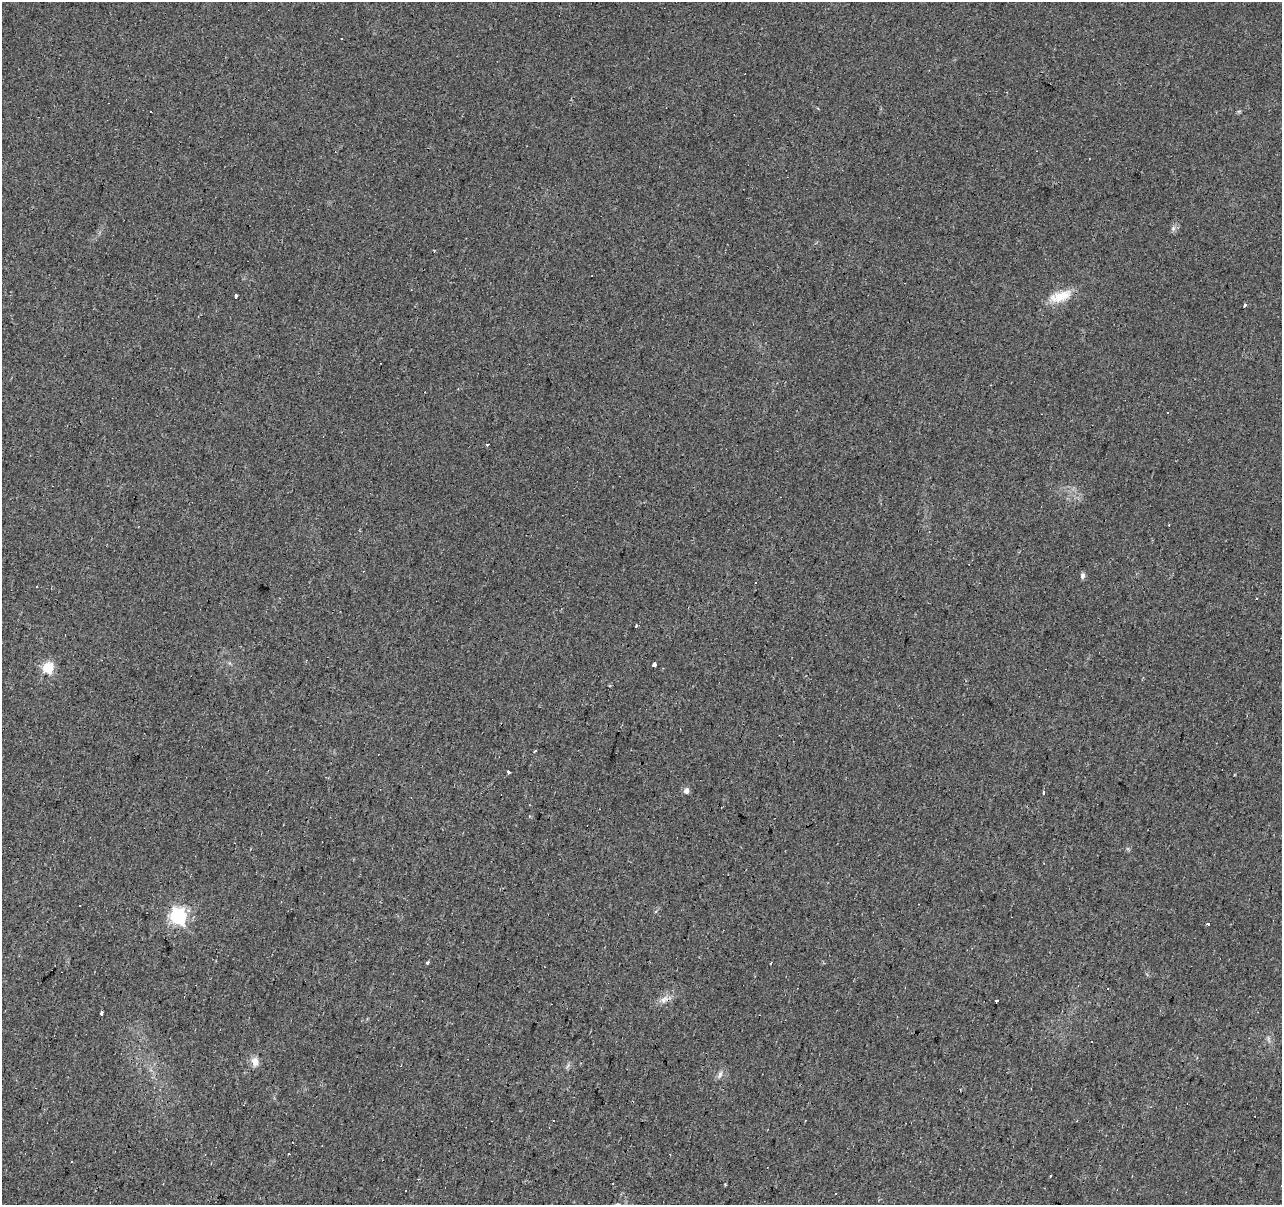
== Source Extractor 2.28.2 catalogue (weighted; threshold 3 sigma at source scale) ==
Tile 7 of 4 x 4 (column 3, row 2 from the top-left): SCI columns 2565-3844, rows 2685-3887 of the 5124 x 5307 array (HDU 1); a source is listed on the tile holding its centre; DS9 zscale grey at full resolution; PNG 1284 x 1207 px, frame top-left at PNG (2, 2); no overlay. Shown black and unused: <1% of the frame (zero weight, under 2 of 3 exposures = <1% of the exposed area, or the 3 px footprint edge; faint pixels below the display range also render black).
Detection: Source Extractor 2.28.2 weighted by HDU 2 'WHT'; one run over the whole footprint, this tile lists its part. Background 0.0329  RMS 0.0062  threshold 0.0278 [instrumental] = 3 sigma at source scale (4.5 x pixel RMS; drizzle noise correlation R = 1.50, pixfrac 1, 0.0396/0.0396 arcsec/px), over >= 5 px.
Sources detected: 42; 16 cosmic-ray / hot-pixel residue — not listed; the other 26 listed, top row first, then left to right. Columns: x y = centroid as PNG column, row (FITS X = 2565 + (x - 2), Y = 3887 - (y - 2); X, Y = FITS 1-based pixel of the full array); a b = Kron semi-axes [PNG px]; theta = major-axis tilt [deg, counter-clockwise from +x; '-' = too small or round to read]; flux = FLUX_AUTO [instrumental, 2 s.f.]
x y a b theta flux
342 38 3 3 - 1.3
1173 228 8 5 46 1.7
236 296 3 3 - 2.9
1060 296 28 14 19 13
1245 305 4 3 - 4.8
486 445 3 3 - 2
1083 575 8 5 89 1.7
636 626 3 3 - 1.4
654 665 3 3 - 31
48 667 6 5 - 39
610 686 3 3 - 1.1
508 772 3 3 - 4.5
686 791 6 5 - 2.8
1044 793 3 3 - 1.3
530 816 4 3 - 1
179 916 7 6 - 170
1208 924 3 3 - 11
427 962 3 3 - 4.7
663 1000 8 8 - 3
996 1001 4 4 - 2.1
102 1013 4 3 - 3.8
255 1062 11 8 -86 4.9
721 1073 8 4 -84 1.4
289 1154 3 2 - 0.61
1050 1175 3 3 - 1.2
836 1193 3 3 - 1.3
Overlapping masked pixels (flux is a lower limit): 1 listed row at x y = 179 916